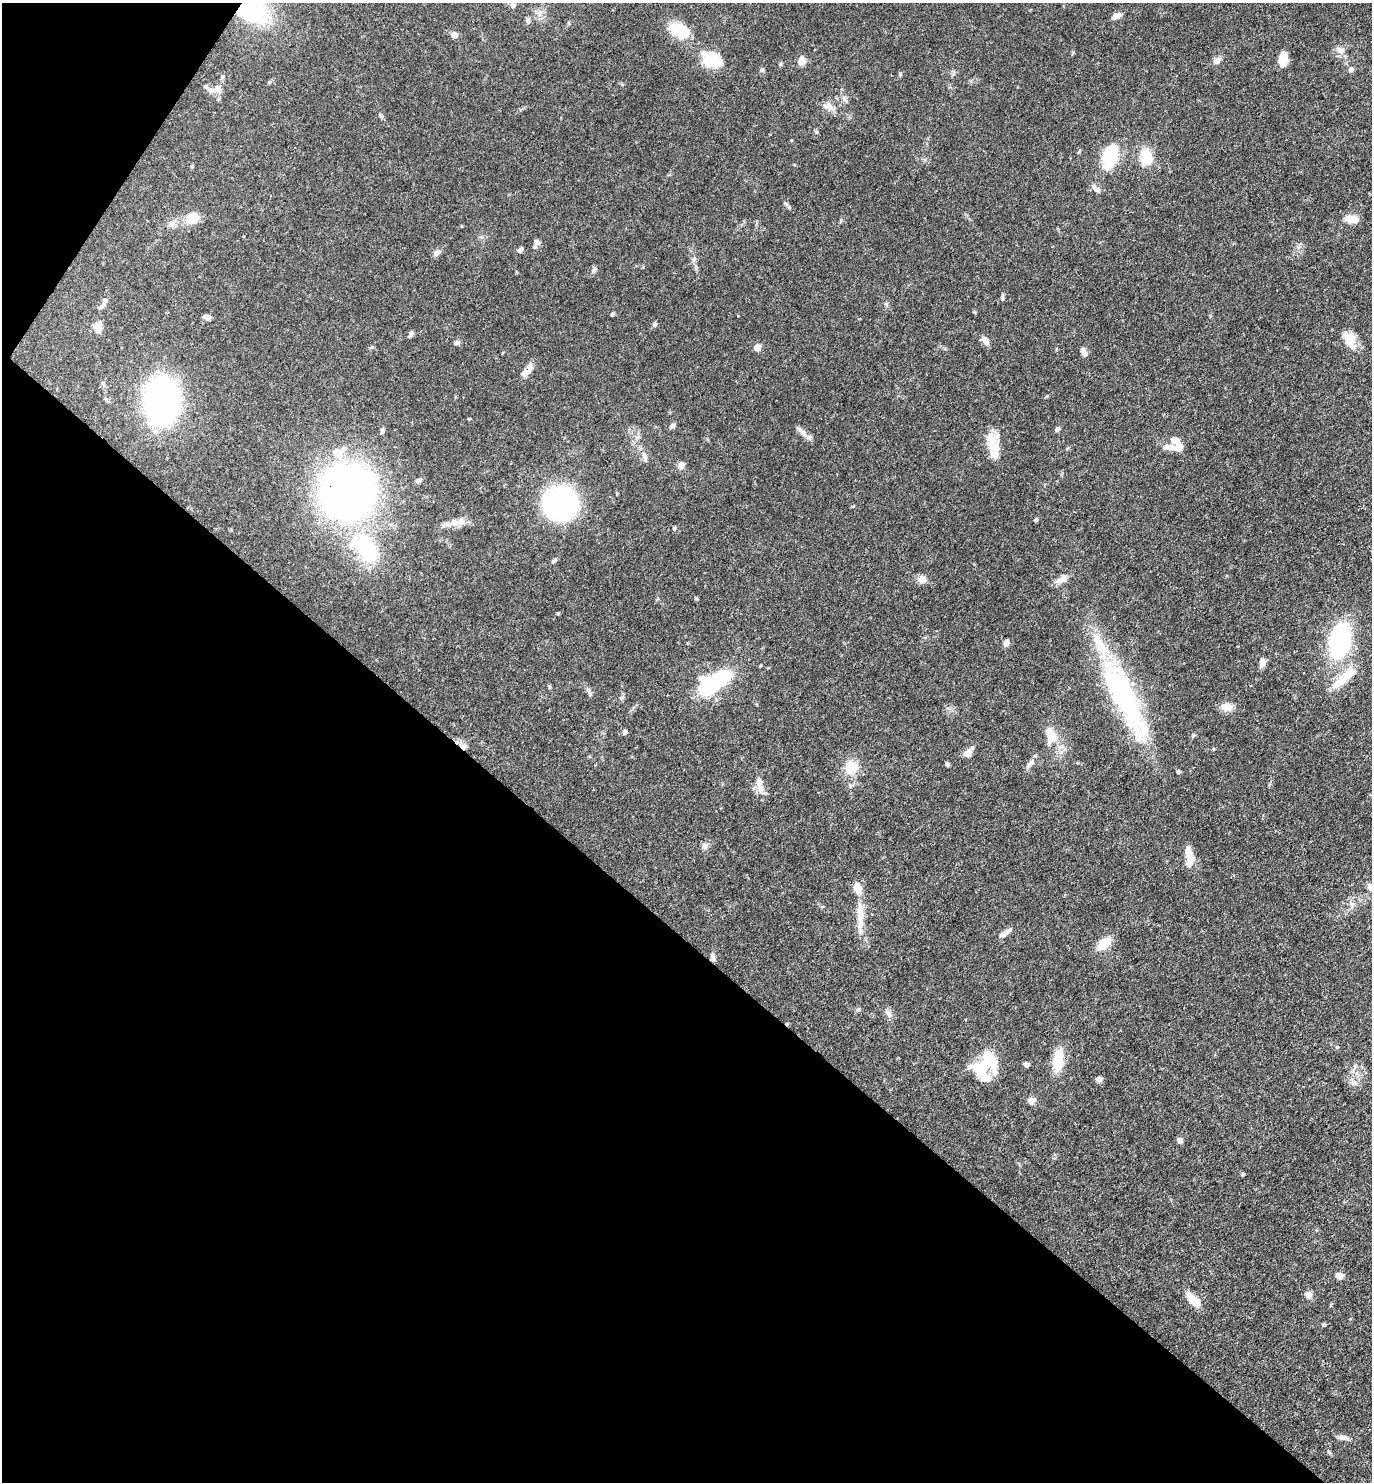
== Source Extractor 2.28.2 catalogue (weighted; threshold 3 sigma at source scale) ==
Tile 9 of 4 x 4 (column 1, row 3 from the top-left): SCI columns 293-1662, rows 1481-2960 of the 5924 x 5919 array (HDU 1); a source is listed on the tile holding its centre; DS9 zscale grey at full resolution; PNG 1374 x 1484 px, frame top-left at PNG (2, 3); no overlay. Shown black and unused: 39% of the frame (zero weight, under 3 of 4 exposures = <1% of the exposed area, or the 3 px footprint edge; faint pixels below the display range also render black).
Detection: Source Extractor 2.28.2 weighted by HDU 2 'WHT'; one run over the whole footprint, this tile lists its part. Background 0.0878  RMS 0.0038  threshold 0.017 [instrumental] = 3 sigma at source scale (4.5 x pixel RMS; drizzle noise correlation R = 1.50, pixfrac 1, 0.05/0.05 arcsec/px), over >= 5 px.
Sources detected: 129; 4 inside a brighter object's white glare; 2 cosmic-ray / hot-pixel residue — not listed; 9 inside a brighter listed object's ellipse — not listed separately; the other 114 listed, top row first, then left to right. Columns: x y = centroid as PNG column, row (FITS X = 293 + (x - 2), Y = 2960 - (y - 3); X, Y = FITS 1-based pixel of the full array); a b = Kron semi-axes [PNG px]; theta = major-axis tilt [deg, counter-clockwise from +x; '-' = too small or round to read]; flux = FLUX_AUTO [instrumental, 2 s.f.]
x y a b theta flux
513 5 6 6 - 1.4
250 6 34 28 -65 46
1116 16 13 6 31 2.1
528 20 7 5 -70 0.81
679 30 23 14 -27 12
454 35 8 6 -27 2
1340 50 12 9 -38 2.5
1283 58 13 7 89 7.8
710 60 22 15 -17 14
1217 60 10 7 34 2
801 61 8 7 - 3.6
780 64 6 4 89 0.49
1351 69 7 6 - 1.2
762 70 6 4 19 0.49
900 74 5 4 - 0.44
211 90 19 8 5 2.9
844 99 10 5 -56 1.2
829 107 14 9 -40 2.7
381 116 8 5 -62 0.69
817 132 6 4 -87 0.53
1110 156 18 9 69 32
1146 160 15 11 19 6.8
192 166 5 4 - 0.44
1095 188 14 6 -42 1.9
786 204 7 4 -45 0.69
192 218 17 12 21 6.4
1352 219 17 9 -11 3.8
172 224 10 7 41 1.7
536 242 8 7 - 1.7
521 250 7 5 49 1.1
437 253 10 7 49 1.4
594 270 9 5 66 0.93
1002 297 10 4 89 0.72
105 301 9 6 70 1.2
612 314 5 3 - 0.63
207 317 8 5 -19 1.9
654 325 6 6 - 0.77
97 327 12 9 74 3.4
410 334 8 5 62 0.98
1350 338 23 14 -31 5.7
985 340 11 7 -47 2.3
456 343 9 5 12 0.91
757 347 6 5 - 3.9
502 353 4 3 - 0.3
1085 354 11 7 -36 1.4
527 371 17 7 55 3.6
162 401 31 22 -88 150
469 419 4 3 - 0.35
672 426 7 5 38 1.2
1057 429 6 5 - 1
383 430 8 5 -75 0.73
802 432 18 7 -46 2.2
997 436 31 12 30 3.9
1175 440 13 10 -6 2.5
993 452 39 9 -71 6.8
337 453 13 10 -42 5.6
645 458 13 6 -80 1.4
681 466 9 8 - 2.1
418 480 9 5 20 1.2
348 492 36 35 - 310
560 503 23 22 - 100
1036 520 6 4 49 0.54
455 522 16 9 4 3.5
674 528 5 4 - 0.52
366 549 38 24 -48 34
554 561 8 4 33 0.77
922 579 11 10 - 2.2
1061 580 19 8 20 2.6
696 599 5 4 - 0.46
558 613 5 4 - 0.36
1340 641 30 16 78 52
1006 643 7 5 72 1.9
1262 662 9 6 78 2.7
1342 680 38 11 42 10
714 682 31 14 31 42
549 687 6 4 90 0.46
1118 690 95 30 -72 55
590 695 7 5 68 0.72
621 698 7 4 31 0.69
1227 707 15 10 -4 3.4
624 732 5 5 - 1.5
1193 735 6 5 - 0.6
1050 740 18 12 39 4.2
464 747 9 8 - 1.6
1213 749 5 3 - 0.34
968 753 11 9 40 2.4
1030 763 17 6 46 1.7
947 764 5 4 - 0.86
851 767 19 17 87 7.8
1178 772 4 4 - 0.91
759 784 27 8 -79 3.7
705 846 8 8 - 1.3
1189 855 24 8 -81 6.4
1371 888 12 8 -24 2
860 912 33 9 -86 7.4
1005 933 17 5 36 2.1
1104 944 16 10 42 6.5
712 955 6 6 - 0.89
858 1009 7 5 62 0.67
889 1014 12 6 -62 1.6
1337 1047 5 4 - 0.47
1058 1061 26 11 82 10
1027 1064 6 5 - 1.2
983 1065 37 17 54 16
1099 1079 8 6 15 1.3
1354 1083 8 7 - 1.4
1031 1101 9 8 - 2.2
1179 1140 5 5 - 2.2
1243 1174 5 4 - 0.46
1339 1276 9 7 4 2.4
1308 1295 9 7 -64 2.2
1193 1300 20 10 -44 5.5
1324 1325 5 4 - 0.54
1343 1438 13 6 -4 1.8
Overlapping masked pixels (flux is a lower limit): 4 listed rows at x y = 250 6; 527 371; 348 492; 464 747
Isophote crosses this tile's border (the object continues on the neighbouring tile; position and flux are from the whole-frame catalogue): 2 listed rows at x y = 250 6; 1371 888
Unlisted compact peaks at least as high as the median listed source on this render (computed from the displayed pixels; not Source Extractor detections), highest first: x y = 1047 396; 696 268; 886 304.